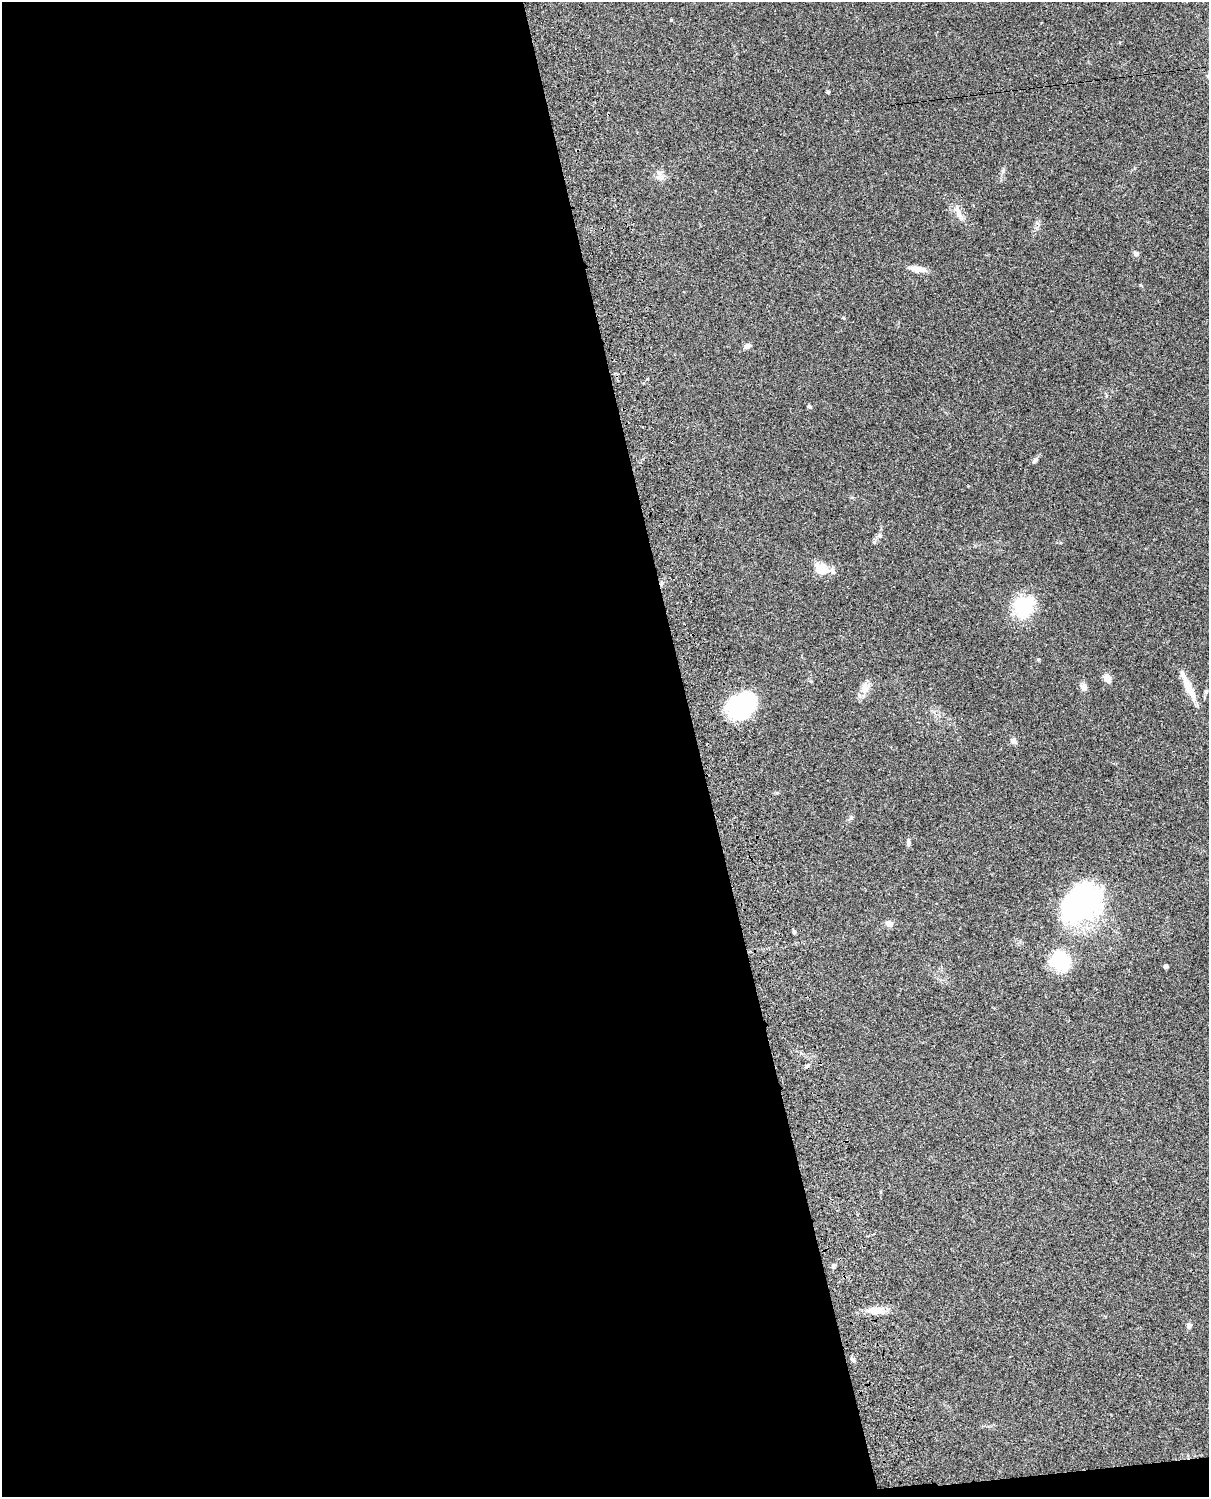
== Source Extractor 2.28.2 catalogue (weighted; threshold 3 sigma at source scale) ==
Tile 9 of 4 x 3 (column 1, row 3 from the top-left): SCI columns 140-1346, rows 277-1771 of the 5086 x 4924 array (HDU 1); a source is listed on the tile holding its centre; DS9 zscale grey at full resolution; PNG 1211 x 1499 px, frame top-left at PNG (2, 2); no overlay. Shown black and unused: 58% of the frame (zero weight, under 3 of 4 exposures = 6% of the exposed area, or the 3 px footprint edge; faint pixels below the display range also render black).
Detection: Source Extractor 2.28.2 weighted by HDU 2 'WHT'; one run over the whole footprint, this tile lists its part. Background 0.101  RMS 0.0064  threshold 0.0288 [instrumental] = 3 sigma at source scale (4.5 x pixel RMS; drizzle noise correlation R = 1.50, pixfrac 1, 0.05/0.05 arcsec/px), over >= 5 px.
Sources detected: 32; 1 inside a brighter object's white glare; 1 cosmic-ray / hot-pixel residue — not listed; the other 30 listed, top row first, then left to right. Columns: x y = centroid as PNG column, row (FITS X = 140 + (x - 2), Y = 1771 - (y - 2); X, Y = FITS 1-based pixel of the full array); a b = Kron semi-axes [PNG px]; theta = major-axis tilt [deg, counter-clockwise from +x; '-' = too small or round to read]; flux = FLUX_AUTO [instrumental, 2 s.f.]
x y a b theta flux
828 92 4 3 - 0.84
660 177 13 7 -8 3.4
959 214 13 8 -60 4.4
1136 254 7 6 - 1.5
917 269 21 7 -9 5.7
843 318 4 4 - 0.61
747 346 9 6 29 2.3
809 407 7 4 -38 1
1035 461 11 5 54 1.7
821 569 10 7 -11 20
1023 606 23 20 47 32
1038 659 5 4 - 0.7
1107 678 12 8 -57 3.9
1084 687 12 8 -74 2.8
1188 687 34 8 -66 12
865 688 15 12 70 6
1206 691 6 5 - 0.95
740 704 33 22 44 49
1014 741 7 6 - 2.5
851 817 6 5 - 1.1
908 842 9 5 77 1.3
1081 903 43 32 39 120
889 924 7 6 - 4.7
794 932 5 4 - 0.97
1060 961 16 14 -35 40
1166 966 4 4 - 1.9
833 1266 8 5 80 1.3
876 1310 25 9 1 8
1189 1326 7 6 - 1.8
852 1359 11 4 -53 1.2
Unlisted compact peaks at least as high as the median listed source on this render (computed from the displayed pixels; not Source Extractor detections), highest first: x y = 671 20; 880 536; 874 542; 1003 171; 777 793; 1140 285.